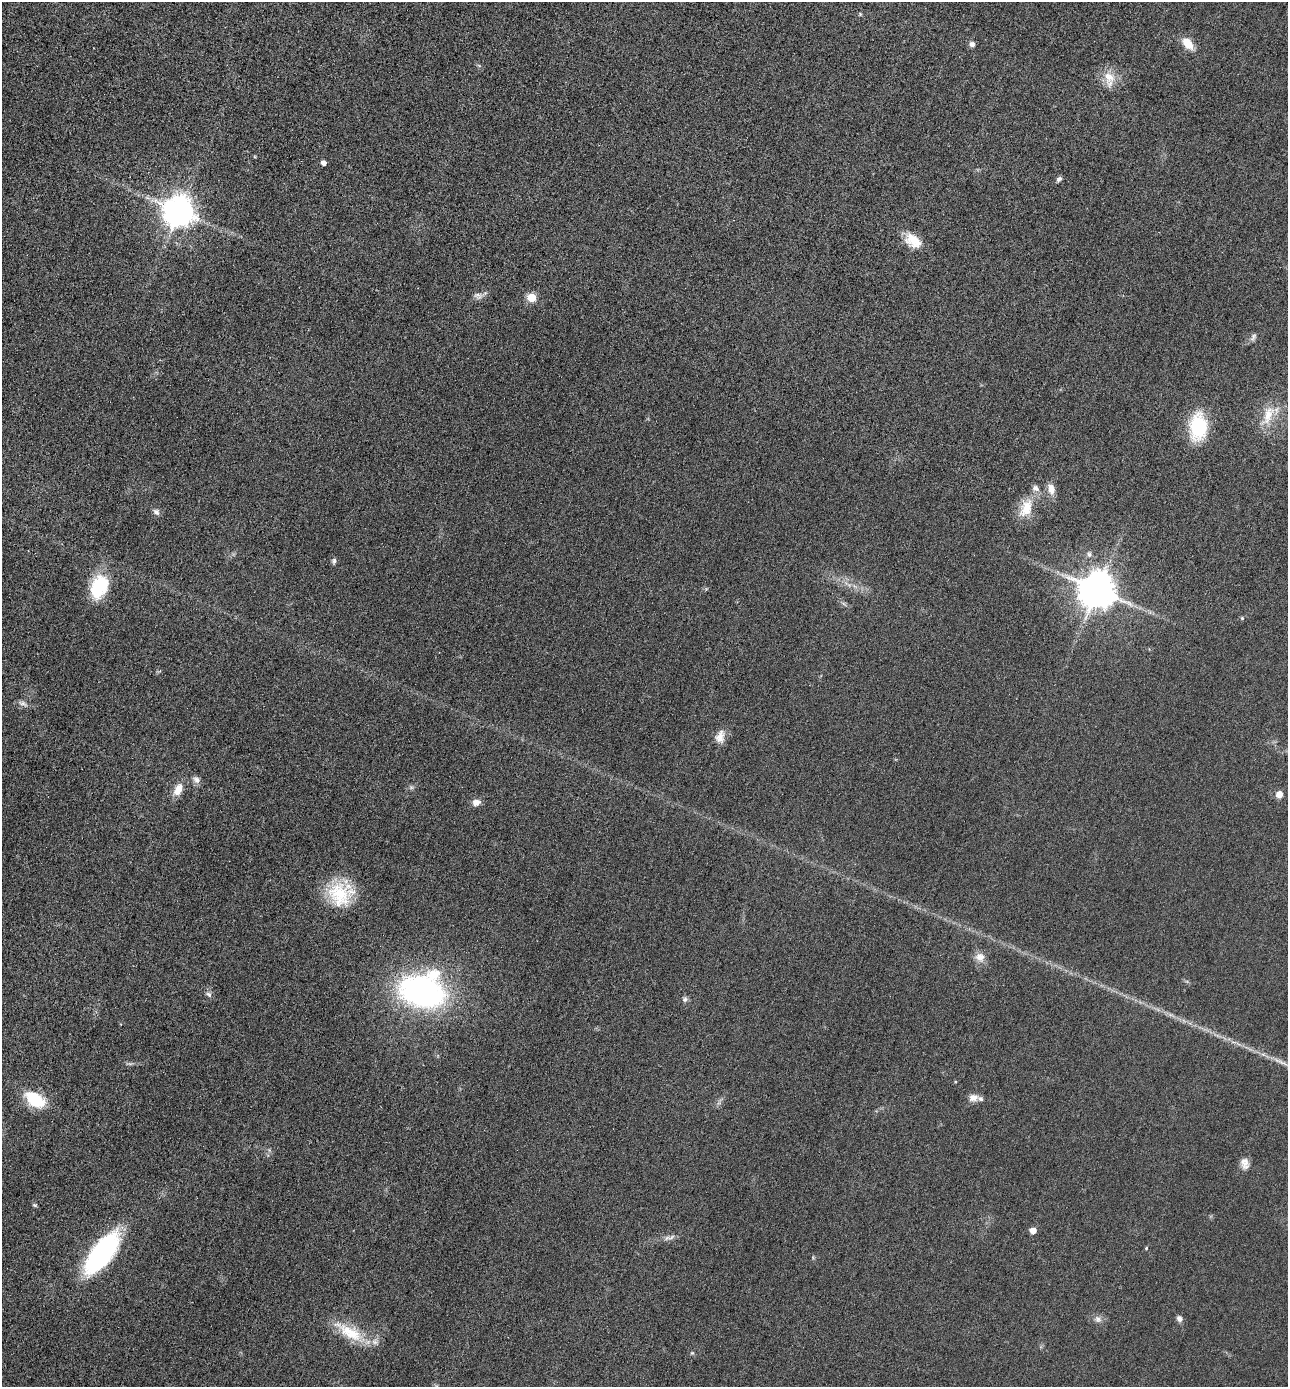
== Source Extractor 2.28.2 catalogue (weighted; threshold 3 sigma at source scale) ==
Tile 11 of 4 x 4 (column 3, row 3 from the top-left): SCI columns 2864-4149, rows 1399-2783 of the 5584 x 5572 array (HDU 1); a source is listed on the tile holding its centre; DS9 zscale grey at full resolution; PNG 1290 x 1389 px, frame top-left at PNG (2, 2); no overlay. Nothing masked; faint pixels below the display range render black.
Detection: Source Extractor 2.28.2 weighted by HDU 2 'WHT'; one run over the whole footprint, this tile lists its part. Background 0.0494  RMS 0.0096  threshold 0.0393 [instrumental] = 3 sigma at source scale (4.09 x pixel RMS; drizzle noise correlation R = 1.36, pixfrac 0.8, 0.05/0.05 arcsec/px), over >= 5 px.
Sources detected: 45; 3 inside a brighter listed object's ellipse — not listed separately; the other 42 listed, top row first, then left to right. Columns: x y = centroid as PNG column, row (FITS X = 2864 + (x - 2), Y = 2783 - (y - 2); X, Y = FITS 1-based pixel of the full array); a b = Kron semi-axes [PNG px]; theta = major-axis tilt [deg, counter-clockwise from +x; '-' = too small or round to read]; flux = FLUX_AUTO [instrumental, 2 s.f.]
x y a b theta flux
860 14 5 5 - 1
1188 43 14 9 -47 14
972 44 7 6 - 3.2
1109 77 19 16 -60 14
323 163 4 4 - 5.4
1059 179 7 5 42 2.3
179 212 9 9 - 1500
913 241 23 14 -37 17
478 295 13 5 -3 3.6
531 298 5 5 - 32
1253 337 12 6 57 2.8
1268 415 32 13 68 20
1198 426 16 11 86 81
1051 489 16 9 -76 7.9
1026 508 25 15 66 21
156 512 9 7 -45 3.1
334 561 7 5 80 2.1
99 586 26 16 65 48
1097 590 11 10 - 2400
1242 618 5 4 - 1
23 703 14 5 -23 3.3
720 737 16 11 77 8.5
196 779 11 8 -47 4
178 790 15 9 64 11
1279 794 7 7 - 6.8
476 802 10 8 4 5.6
339 894 32 29 -83 45
980 957 14 12 -48 7.9
422 991 42 29 -15 250
209 994 9 6 -44 2.6
685 999 7 6 - 2.5
973 1098 13 9 4 6.2
35 1099 26 15 -31 32
1245 1163 15 10 -79 6.5
35 1205 6 4 -27 1.2
1033 1231 5 5 - 10
671 1237 14 4 25 3.1
1146 1248 4 3 - 1.3
102 1253 38 16 53 180
1098 1319 10 8 -46 3.9
1179 1319 7 6 - 3.8
349 1332 46 16 -30 32